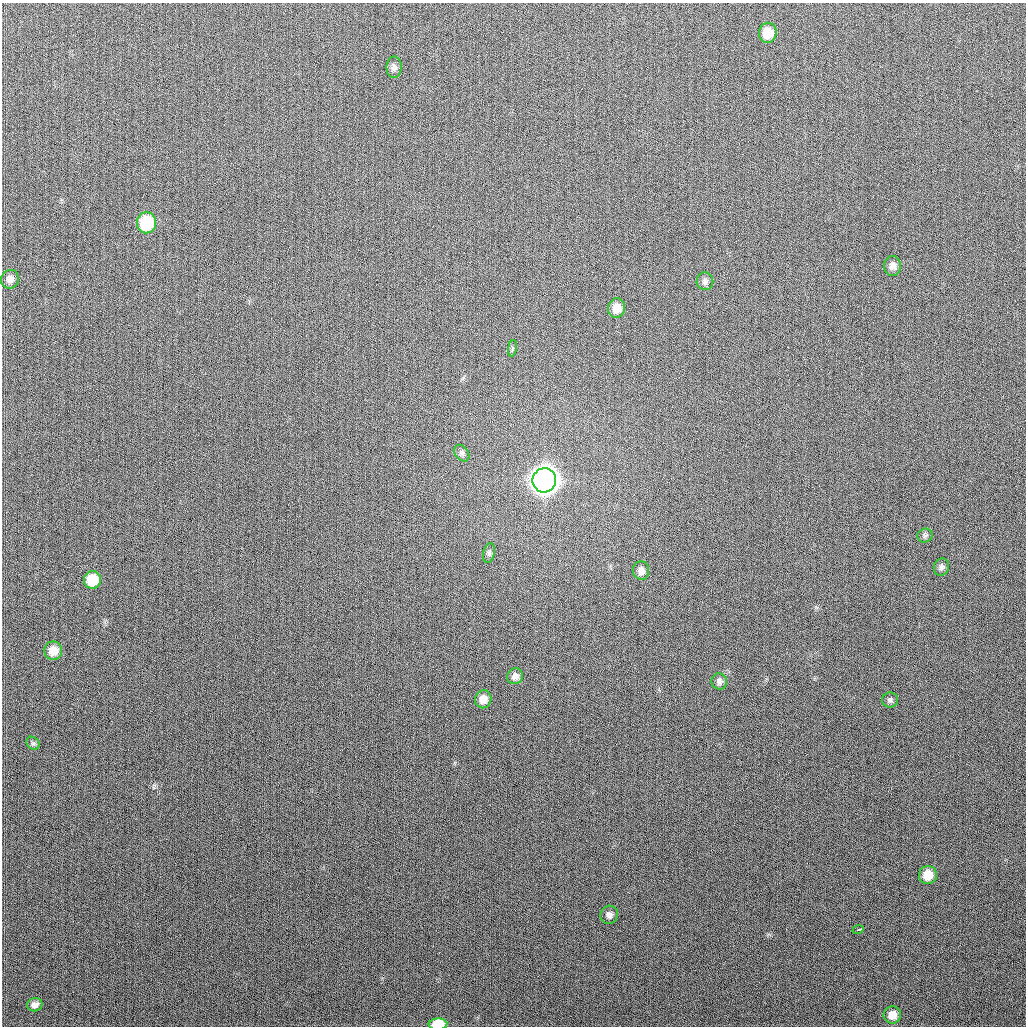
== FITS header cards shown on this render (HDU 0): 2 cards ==
NAXIS1  =                 1024
NAXIS2  =                 1024

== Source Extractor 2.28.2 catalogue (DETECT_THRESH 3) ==
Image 1024 x 1024 px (HDU 0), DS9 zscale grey, 1 PNG px = 1 image px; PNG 1028 x 1028 px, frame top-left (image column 1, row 1024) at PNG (2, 3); each listed source drawn as its Kron ellipse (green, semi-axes under 4 px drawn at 4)
Background 265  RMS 10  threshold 31.2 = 3 sigma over >= 5 px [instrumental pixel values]
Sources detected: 27; all 27 listed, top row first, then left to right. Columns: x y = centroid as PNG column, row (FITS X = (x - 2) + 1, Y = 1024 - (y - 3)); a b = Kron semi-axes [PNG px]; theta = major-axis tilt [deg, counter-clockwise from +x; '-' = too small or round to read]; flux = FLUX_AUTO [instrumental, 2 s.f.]
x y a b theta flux
768 33 10 9 - 1.4e+04
394 67 11 7 88 2.8e+03
146 223 10 9 - 3.6e+04
893 266 10 8 -90 3.9e+03
10 279 9 9 - 3.8e+03
705 281 9 8 - 2.7e+03
617 308 10 8 78 9.0e+03
512 348 8 4 82 1.2e+03
462 453 9 6 -53 2.2e+03
544 480 12 11 - 1.1e+06
925 536 8 7 - 1.6e+03
489 553 10 5 76 1.8e+03
941 567 9 7 73 2.3e+03
641 571 9 8 - 4.4e+03
92 580 9 8 - 1.9e+04
53 651 9 9 - 9.0e+03
515 676 8 7 - 3.3e+03
719 681 8 7 - 2.8e+03
483 699 9 8 - 6.0e+03
890 700 8 7 - 1.9e+03
33 743 7 6 - 1.7e+03
928 875 9 9 - 1.2e+04
609 915 9 8 - 3.4e+03
858 930 6 3 17 6.6e+03
35 1005 8 6 16 3.4e+03
892 1015 9 8 - 7.6e+03
438 1024 9 5 2 1.3e+04
At the frame edge (FLAGS 8, measured only in part): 1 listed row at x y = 438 1024